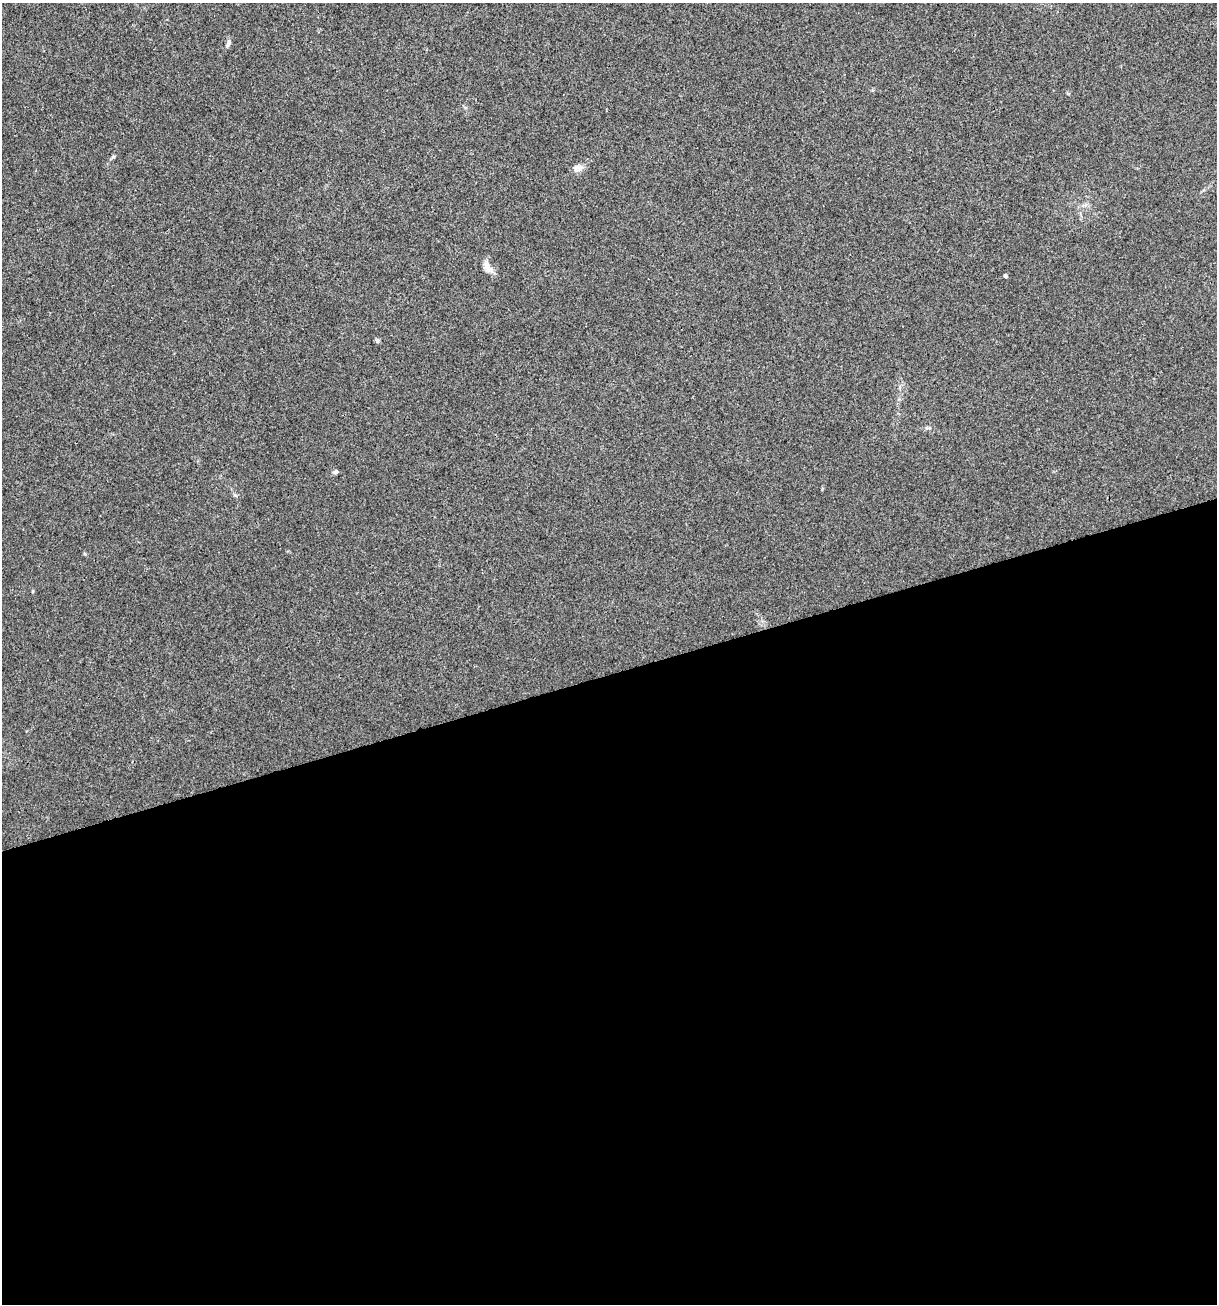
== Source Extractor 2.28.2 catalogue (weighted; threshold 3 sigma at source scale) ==
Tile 15 of 4 x 4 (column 3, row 4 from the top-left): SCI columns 2532-3746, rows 1-1302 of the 5012 x 5207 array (HDU 1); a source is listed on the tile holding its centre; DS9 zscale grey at full resolution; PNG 1219 x 1306 px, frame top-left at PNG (2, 3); no overlay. Shown black and unused: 48% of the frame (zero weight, under 3 of 4 exposures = <1% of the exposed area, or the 3 px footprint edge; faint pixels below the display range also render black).
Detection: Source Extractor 2.28.2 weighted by HDU 2 'WHT'; one run over the whole footprint, this tile lists its part. Background 0.00323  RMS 0.0026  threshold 0.0118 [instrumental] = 3 sigma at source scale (4.5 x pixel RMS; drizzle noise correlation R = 1.50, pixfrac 1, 0.0396/0.0396 arcsec/px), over >= 5 px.
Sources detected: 7; all 7 listed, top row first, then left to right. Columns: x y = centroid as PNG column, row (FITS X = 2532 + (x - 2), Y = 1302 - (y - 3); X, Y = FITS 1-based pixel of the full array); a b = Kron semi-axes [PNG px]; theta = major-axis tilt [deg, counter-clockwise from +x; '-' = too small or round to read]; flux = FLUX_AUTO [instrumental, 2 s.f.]
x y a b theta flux
228 43 11 5 74 0.79
113 157 6 4 19 0.36
578 168 11 9 4 1.5
487 267 18 8 -54 1.9
1005 276 4 3 - 0.63
377 341 6 5 - 0.43
335 472 6 5 - 0.52